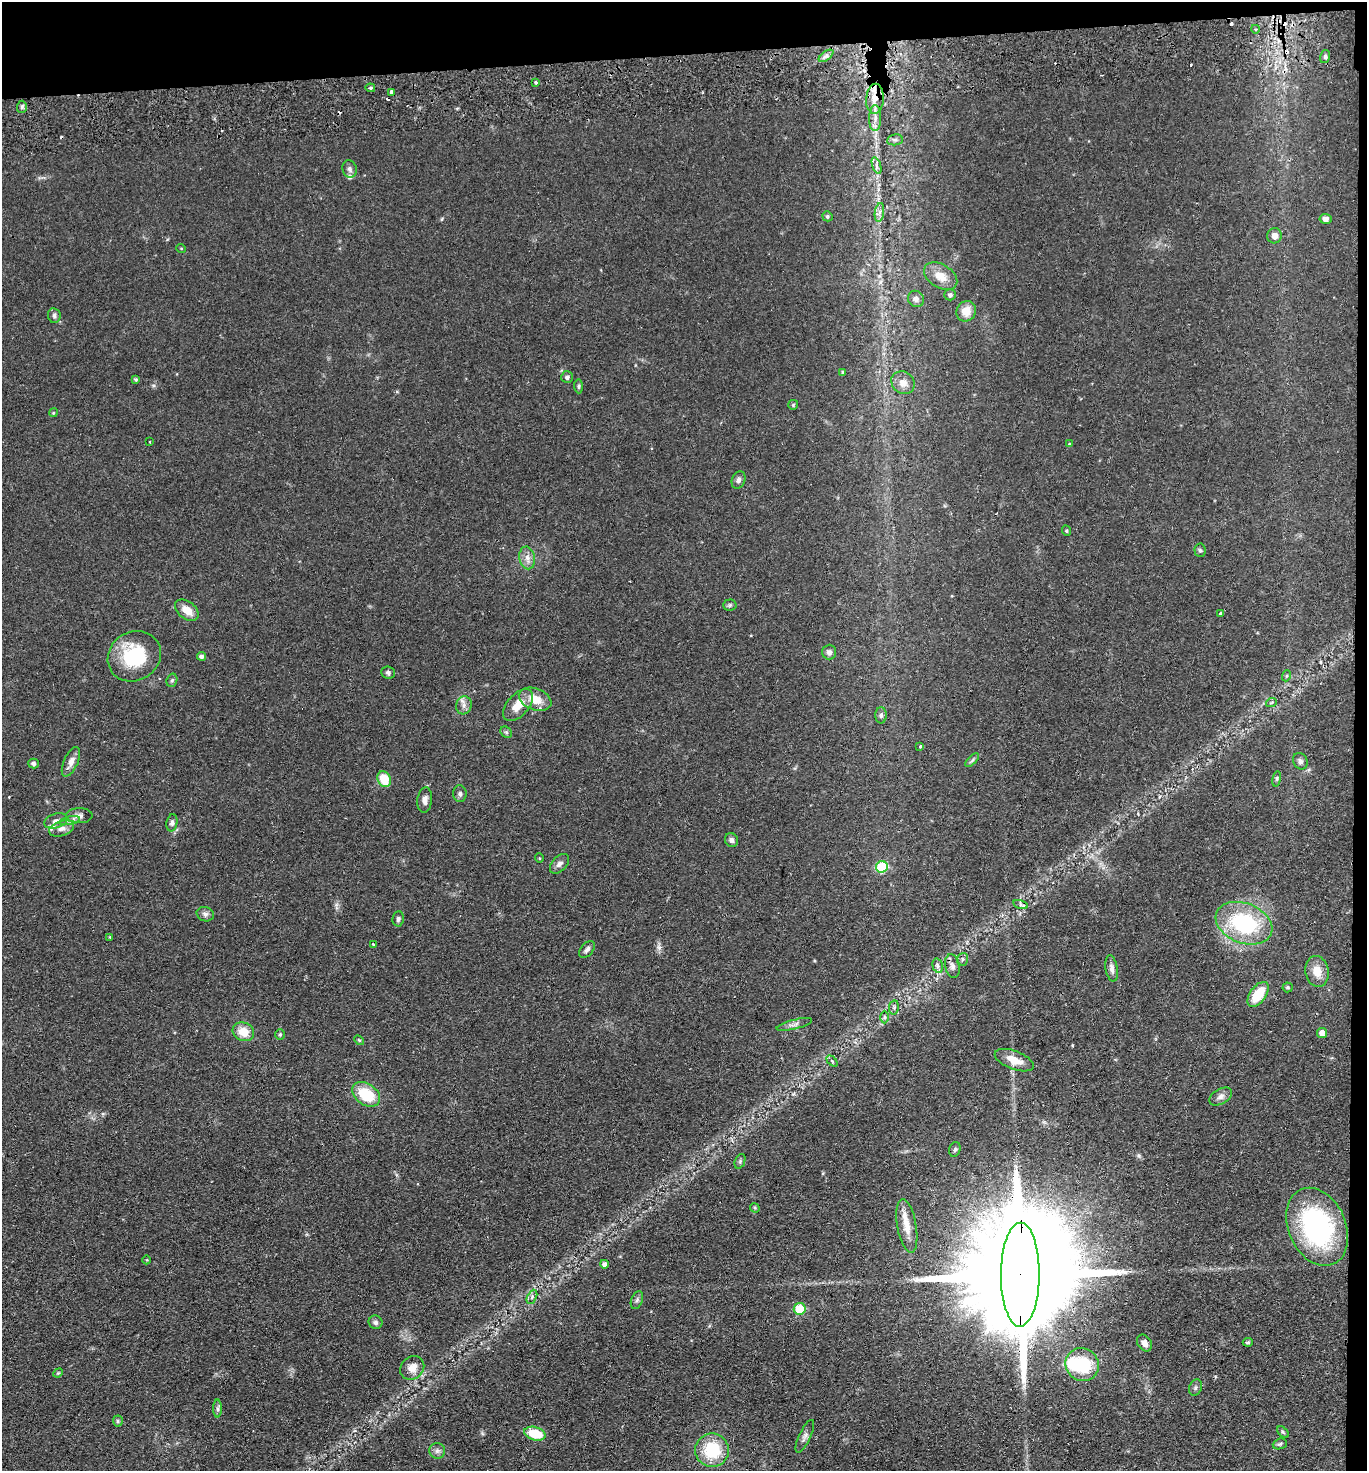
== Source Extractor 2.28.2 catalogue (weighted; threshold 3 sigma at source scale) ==
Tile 3 of 3 x 3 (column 3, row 1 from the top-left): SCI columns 2855-4219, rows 2991-4459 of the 4380 x 4515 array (HDU 1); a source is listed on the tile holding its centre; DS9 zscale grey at full resolution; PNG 1369 x 1473 px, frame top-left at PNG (2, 2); each listed source drawn as its Kron ellipse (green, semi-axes under 4 px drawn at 4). Shown black and unused: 5% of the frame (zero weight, under 2 of 3 exposures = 3% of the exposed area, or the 3 px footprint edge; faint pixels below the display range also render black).
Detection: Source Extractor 2.28.2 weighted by HDU 2 'WHT'; one run over the whole footprint, this tile lists its part. Background 0.0543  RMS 0.0061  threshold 0.0275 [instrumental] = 3 sigma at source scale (4.5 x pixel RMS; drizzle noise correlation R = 1.50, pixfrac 1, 0.05/0.05 arcsec/px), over >= 5 px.
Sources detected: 131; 4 inside a brighter object's white glare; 5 cosmic-ray / hot-pixel residue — neither listed nor drawn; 3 inside a brighter listed object's ellipse — not listed separately; the other 119 listed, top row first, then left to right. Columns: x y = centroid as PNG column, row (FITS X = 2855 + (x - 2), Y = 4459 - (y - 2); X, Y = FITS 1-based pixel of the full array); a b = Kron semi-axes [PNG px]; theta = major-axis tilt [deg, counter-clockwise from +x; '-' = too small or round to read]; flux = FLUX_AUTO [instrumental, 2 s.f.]
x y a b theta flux
1255 29 4 3 - 0.61
826 56 8 4 36 1.8
1325 57 6 5 - 1.4
536 82 3 3 - 3
370 88 5 4 - 0.99
391 92 4 3 - 4.4
875 99 15 9 86 8.6
22 107 6 5 - 1.2
875 118 13 6 90 4
895 140 8 5 7 1.6
876 166 9 4 -71 1.7
350 169 9 7 -74 2.1
879 212 9 4 81 2.2
827 216 5 4 - 1.1
1325 219 6 5 - 3
1275 236 7 7 - 4.3
181 248 5 3 - 0.52
941 276 18 11 -31 7.6
950 295 5 5 - 1.5
916 299 8 7 - 2.5
966 311 10 9 - 7.4
54 316 7 6 - 1.6
843 372 4 3 - 0.88
567 377 6 6 - 1.7
136 379 4 4 - 0.87
903 383 12 10 -39 5.6
578 386 7 4 -86 1
793 405 5 5 - 0.74
53 413 4 3 - 0.6
150 442 3 2 - 0.48
1069 444 3 2 - 0.43
738 480 9 6 69 1.9
1067 531 5 3 - 0.62
1200 550 7 5 -85 1.2
527 558 11 8 -79 3.6
730 605 7 5 2 1.1
187 610 13 8 -40 7.1
1220 614 3 3 - 3.1
829 652 7 7 - 2.1
134 656 27 24 33 35
201 656 4 4 - 1.9
388 672 7 6 - 1.4
1286 676 5 3 - 0.77
172 680 7 5 73 1.2
535 699 17 10 -21 11
1271 703 5 3 - 0.63
464 705 9 8 - 2.9
518 705 19 10 49 9.7
881 715 8 5 -89 1.6
506 732 6 5 - 1
920 746 3 3 - 1
972 760 9 3 45 1.2
1300 761 8 7 - 1.9
71 762 16 7 66 4.2
33 763 5 5 - 1.5
384 779 8 6 -66 15
1277 779 8 4 82 0.96
460 794 8 7 - 1.7
425 800 13 7 84 3.1
79 816 13 7 -1 3.1
56 821 12 7 17 3.5
70 821 10 4 11 1.9
172 823 9 5 80 1.7
62 829 13 7 17 3.5
731 840 7 6 - 1.9
539 858 5 3 - 0.47
559 864 12 7 46 2.7
882 867 6 6 - 34
1020 905 7 4 -17 1.2
205 914 9 7 -17 2
398 919 7 5 81 1.4
1244 923 29 20 -22 58
110 937 4 4 - 0.55
373 944 3 3 - 0.9
587 950 10 6 50 2.1
962 959 6 5 - 1.2
938 966 7 5 -75 1.8
952 966 12 7 -79 2.5
1112 968 13 6 -81 2.8
1317 971 16 11 -80 8
1288 987 5 5 - 0.91
1258 994 14 8 54 18
894 1007 7 5 79 1.2
884 1017 6 4 -90 0.96
794 1024 18 4 14 2.5
243 1032 11 9 -26 9.3
1322 1033 5 5 - 4.3
280 1034 5 5 - 0.92
359 1040 6 3 -44 0.69
1014 1060 20 9 -21 8.1
832 1061 6 4 -46 0.94
366 1094 15 10 -34 20
1221 1096 12 7 29 3
955 1149 7 5 73 1.2
740 1161 8 5 66 1.2
755 1208 5 4 - 0.64
907 1226 27 9 -80 7.9
1317 1227 41 29 -66 100
147 1260 4 3 - 0.44
604 1264 4 4 - 2
1020 1275 52 19 90 29000
532 1297 7 4 66 1.5
637 1300 9 5 68 1.6
800 1309 6 6 - 25
376 1322 7 6 - 1.8
1248 1342 5 3 - 0.9
1144 1343 9 6 -55 3.9
1082 1365 17 16 - 30
412 1368 13 11 41 5.9
58 1373 5 4 - 0.67
1195 1388 8 6 70 1.6
218 1409 9 4 -90 1.3
118 1421 5 5 - 1
1283 1432 7 4 -45 0.88
535 1434 11 6 -15 18
805 1436 18 5 65 2.7
1280 1444 7 5 21 1.2
712 1450 17 16 - 28
437 1451 8 8 - 2.3
Overlapping masked pixels (flux is a lower limit): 2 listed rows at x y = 875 99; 1020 1275